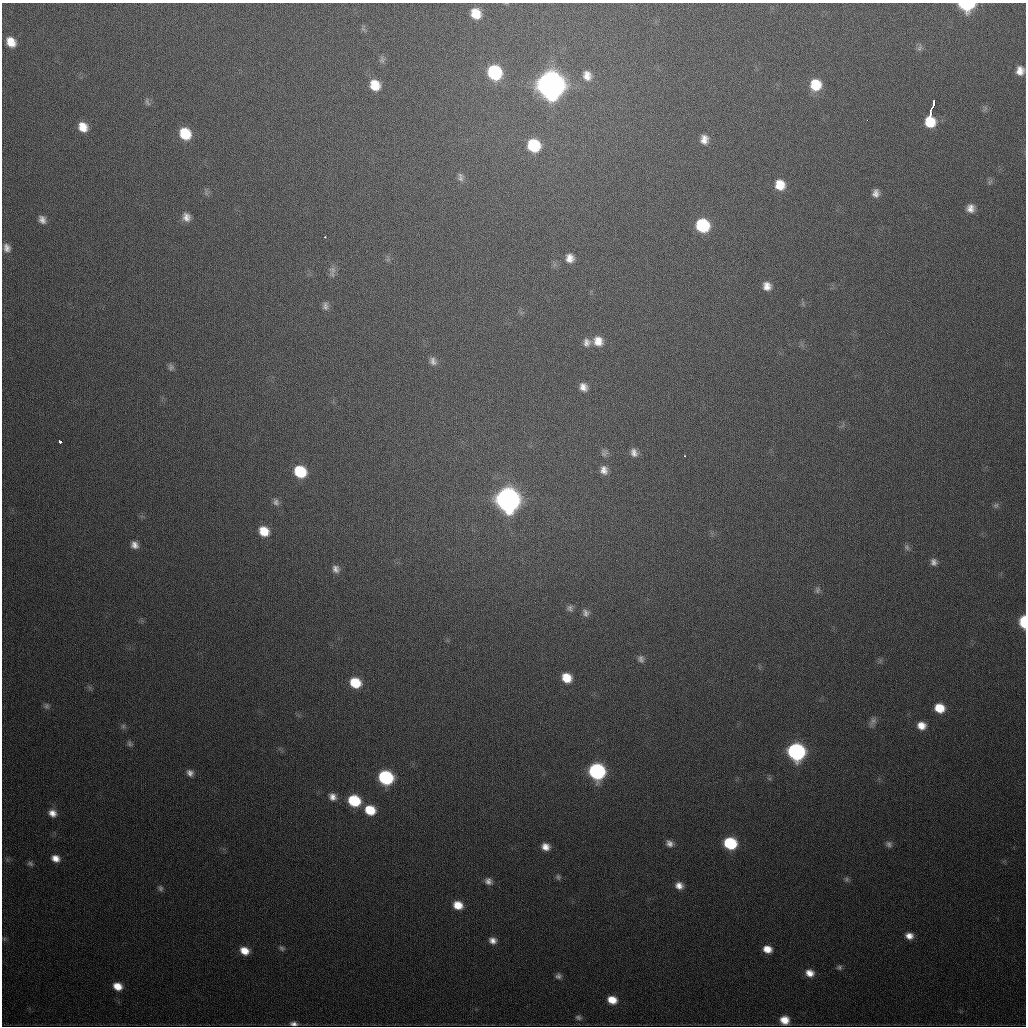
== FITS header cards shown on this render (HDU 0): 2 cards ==
NAXIS1  =                 1024
NAXIS2  =                 1024

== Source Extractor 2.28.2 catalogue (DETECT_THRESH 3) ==
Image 1024 x 1024 px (HDU 0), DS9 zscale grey, 1 PNG px = 1 image px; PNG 1028 x 1028 px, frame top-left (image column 1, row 1024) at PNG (2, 3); no overlay
Background 422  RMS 16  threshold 46.6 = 3 sigma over >= 5 px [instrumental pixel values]
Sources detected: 103; all 103 listed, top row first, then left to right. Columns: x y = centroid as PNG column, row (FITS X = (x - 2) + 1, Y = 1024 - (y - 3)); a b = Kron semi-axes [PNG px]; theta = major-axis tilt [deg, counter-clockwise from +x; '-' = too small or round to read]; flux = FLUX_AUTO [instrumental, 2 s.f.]
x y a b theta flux
966 5 10 6 -5 1.0e+05
476 13 11 9 -66 2.0e+04
363 29 8 4 -44 2.2e+03
11 42 9 7 -55 1.5e+04
919 48 11 6 67 3.1e+03
382 60 10 8 -79 3.2e+03
1020 71 9 8 - 8.9e+03
495 72 11 10 - 9.6e+04
587 76 12 10 -74 9.7e+03
375 85 11 10 - 2.1e+04
551 85 12 11 - 2.1e+06
816 85 11 11 - 2.9e+04
147 102 11 5 -65 2.5e+03
933 105 10 3 72 7.5e+03
930 114 7 3 85 9.1e+03
867 120 2 2 - 2.0e+03
930 122 10 10 - 2.7e+04
83 127 11 9 -54 1.5e+04
185 134 11 9 -61 3.6e+04
704 139 11 9 -88 8.6e+03
534 145 11 10 - 5.4e+04
460 177 12 8 -84 5.1e+03
990 182 8 5 59 2.2e+03
780 185 10 9 - 1.9e+04
206 192 12 3 -81 2.0e+03
876 193 9 7 79 6.0e+03
970 208 10 10 - 8.3e+03
186 217 10 9 - 7.5e+03
42 219 10 8 -55 6.2e+03
703 225 10 10 - 7.5e+04
325 237 3 2 - 1.9e+03
7 248 10 8 -70 6.3e+03
570 258 11 10 - 9.7e+03
333 270 11 10 - 5.4e+03
767 286 10 9 - 9.0e+03
325 306 11 7 87 4.7e+03
598 341 11 11 - 1.3e+04
587 342 11 9 88 6.2e+03
433 361 11 8 -56 5.4e+03
171 367 9 7 -69 3.2e+03
583 387 9 8 - 7.8e+03
60 442 3 3 - 1.6e+04
604 453 10 8 59 3.8e+03
634 453 10 8 -69 6.2e+03
684 456 3 2 - 1.7e+03
604 470 10 8 -72 7.3e+03
300 472 11 9 -44 4.8e+04
508 500 12 11 - 1.1e+06
276 502 10 8 -65 4.4e+03
996 505 8 7 - 2.5e+03
264 531 10 9 - 1.9e+04
134 545 9 8 - 6.7e+03
907 547 9 6 -63 3.1e+03
934 562 9 8 - 5.0e+03
336 569 10 9 - 6.0e+03
817 590 9 7 -88 3.4e+03
570 608 8 7 - 3.5e+03
586 613 10 8 -63 4.7e+03
1024 622 9 5 -89 4.8e+04
641 659 10 8 -79 4.3e+03
880 661 9 3 59 2.1e+03
567 678 9 8 - 1.9e+04
355 683 11 9 -31 3.0e+04
46 706 9 7 -59 3.1e+03
939 708 10 9 - 2.0e+04
873 721 14 7 65 5.2e+03
123 726 7 6 - 2.5e+03
921 726 9 8 - 1.1e+04
130 744 8 7 - 2.8e+03
796 752 10 10 - 2.8e+05
597 771 10 10 - 2.0e+05
190 773 8 7 - 5.1e+03
386 777 10 9 - 1.3e+05
769 778 6 4 -19 1.7e+03
332 797 9 8 - 6.5e+03
354 801 10 8 -27 5.0e+04
370 810 10 9 - 2.5e+04
52 813 10 9 - 8.6e+03
669 843 9 7 -36 5.3e+03
730 843 10 8 -18 6.8e+04
889 844 9 7 -40 3.7e+03
545 847 9 8 - 8.9e+03
55 858 9 7 -22 9.0e+03
30 863 8 6 -23 2.5e+03
558 877 8 6 -65 2.6e+03
846 879 7 6 - 2.4e+03
488 881 10 8 -35 5.8e+03
679 886 8 8 - 7.5e+03
160 888 9 7 -63 3.1e+03
458 905 10 8 -16 1.6e+04
909 936 8 6 -13 8.1e+03
492 940 9 8 - 6.6e+03
282 948 7 5 -40 2.4e+03
767 949 8 7 - 1.2e+04
244 951 9 7 -28 1.3e+04
839 967 7 7 - 2.8e+03
810 973 9 8 - 9.9e+03
558 976 8 6 -2 3.6e+03
117 986 9 7 -30 1.4e+04
612 1000 10 8 -19 1.6e+04
578 1017 9 7 -8 3.1e+03
784 1020 8 7 - 1.4e+04
294 1024 9 5 -2 4.4e+03
At the frame edge (FLAGS 8, measured only in part): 3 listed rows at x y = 966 5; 1024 622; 294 1024